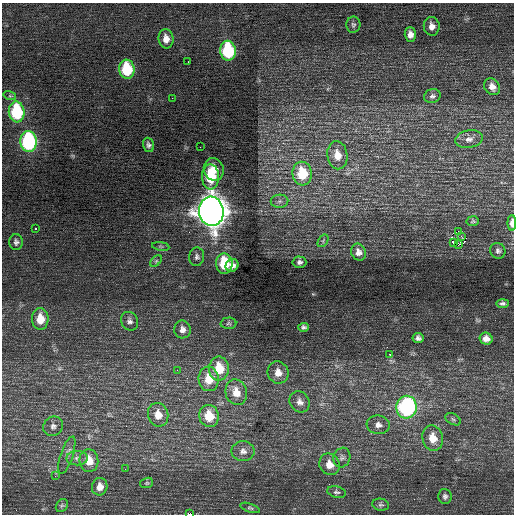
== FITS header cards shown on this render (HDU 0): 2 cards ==
NAXIS1  =                  512 / Axis length
NAXIS2  =                  512 / Axis length

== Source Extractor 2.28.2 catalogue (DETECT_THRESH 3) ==
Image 512 x 512 px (HDU 0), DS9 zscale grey, 1 PNG px = 1 image px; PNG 516 x 516 px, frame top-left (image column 1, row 512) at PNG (2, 3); each listed source drawn as its Kron ellipse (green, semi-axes under 4 px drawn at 4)
Background 0.5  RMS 0.74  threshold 2.22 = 3 sigma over >= 5 px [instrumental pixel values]
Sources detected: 78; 1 with non-positive FLUX_AUTO (blend fragments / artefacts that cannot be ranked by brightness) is neither listed nor drawn; the other 77 listed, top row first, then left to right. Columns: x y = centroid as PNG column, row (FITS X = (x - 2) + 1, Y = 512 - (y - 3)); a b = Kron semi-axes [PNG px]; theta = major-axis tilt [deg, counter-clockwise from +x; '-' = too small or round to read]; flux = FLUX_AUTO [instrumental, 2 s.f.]
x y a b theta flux
353 25 8 7 - 140
432 26 9 8 - 330
410 34 7 5 -88 300
166 39 9 7 -83 400
228 51 10 8 -81 4200
188 62 2 2 - 56
127 69 9 7 -83 2500
492 87 9 7 -53 330
10 96 6 4 -17 76
432 96 8 7 - 140
172 98 2 2 - 100
17 112 10 8 -83 3700
469 139 14 9 10 340
29 142 10 8 -88 6900
148 145 7 5 -70 140
200 147 2 2 - 23
337 155 14 10 -82 650
214 169 11 10 - 610
302 174 12 9 -85 1800
210 177 12 8 -88 2100
279 201 9 6 2 190
211 211 14 12 -82 66000
473 221 6 5 - 70
512 223 8 4 -89 310
36 228 3 3 - 240
458 231 2 2 - 190
461 236 3 3 - 61
323 241 7 4 57 93
16 242 8 6 -90 150
453 242 3 2 - 70
458 245 3 2 - 11000
161 246 9 4 -9 91
498 251 8 7 - 140
358 252 8 7 - 240
197 257 9 7 84 170
156 261 7 4 45 91
299 262 7 5 -3 150
224 264 10 8 -89 1900
232 265 7 6 - 280
502 303 6 4 1 120
40 319 11 8 -88 840
130 321 10 8 -60 190
228 323 8 5 2 97
303 327 5 4 - 100
182 329 9 8 - 250
418 338 5 5 - 150
486 339 6 6 - 280
390 354 3 3 - 220
219 369 12 10 90 1400
177 370 2 2 - 120
278 372 11 10 - 470
209 379 12 10 -84 930
236 392 13 10 -75 660
300 402 11 9 -53 300
407 407 11 10 - 7500
158 415 12 10 -72 620
209 416 11 9 -77 1100
453 419 8 5 -30 120
378 425 11 9 -7 320
53 426 10 9 - 240
433 438 13 10 -74 770
243 451 11 10 - 300
67 455 19 6 71 260
77 458 10 7 1 250
342 458 10 8 71 210
89 461 11 9 -84 770
329 464 11 10 - 500
125 469 2 2 - 23
55 476 4 4 - 64
147 483 6 5 - 70
100 487 9 7 76 410
337 492 9 5 -12 120
445 496 7 6 - 130
62 505 7 5 54 85
381 505 8 6 -10 110
250 508 10 4 -19 83
190 514 4 2 - 1000
At the frame edge (FLAGS 8, measured only in part): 2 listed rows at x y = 512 223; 190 514
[1 non-positive-flux detection neither listed nor drawn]